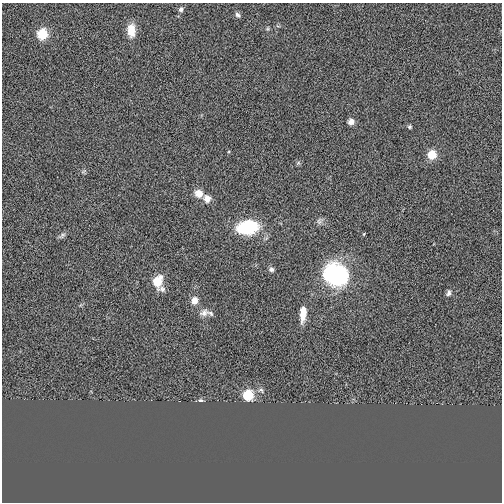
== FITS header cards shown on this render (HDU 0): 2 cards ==
NAXIS1  =                  500
NAXIS2  =                  500

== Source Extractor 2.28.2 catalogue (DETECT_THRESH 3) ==
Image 500 x 500 px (HDU 0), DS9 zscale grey, 1 PNG px = 1 image px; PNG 504 x 504 px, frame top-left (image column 1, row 500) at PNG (2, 3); no overlay
Background -5.14e-04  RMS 0.14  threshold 0.419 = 3 sigma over >= 5 px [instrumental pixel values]
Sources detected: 24; all 24 listed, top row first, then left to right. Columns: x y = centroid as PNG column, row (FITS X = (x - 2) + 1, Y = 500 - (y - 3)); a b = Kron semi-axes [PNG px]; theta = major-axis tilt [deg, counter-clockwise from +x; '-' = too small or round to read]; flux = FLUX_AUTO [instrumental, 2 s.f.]
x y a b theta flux
181 9 7 5 52 25
237 15 6 5 - 24
131 30 16 9 -88 120
42 34 6 6 - 440
351 121 6 5 - 69
410 127 5 4 - 15
432 155 6 6 - 260
298 163 6 4 18 13
199 193 9 8 - 86
207 199 9 8 - 62
319 221 8 6 -69 27
248 227 18 12 9 660
62 235 12 5 44 23
271 269 6 6 - 24
337 275 21 19 -30 1200
158 282 10 7 -78 310
449 293 9 6 75 26
194 300 9 7 82 65
204 313 13 9 20 53
211 313 9 5 -38 22
303 314 17 6 85 120
261 390 8 6 -41 22
248 395 6 6 - 470
201 401 6 4 15 23